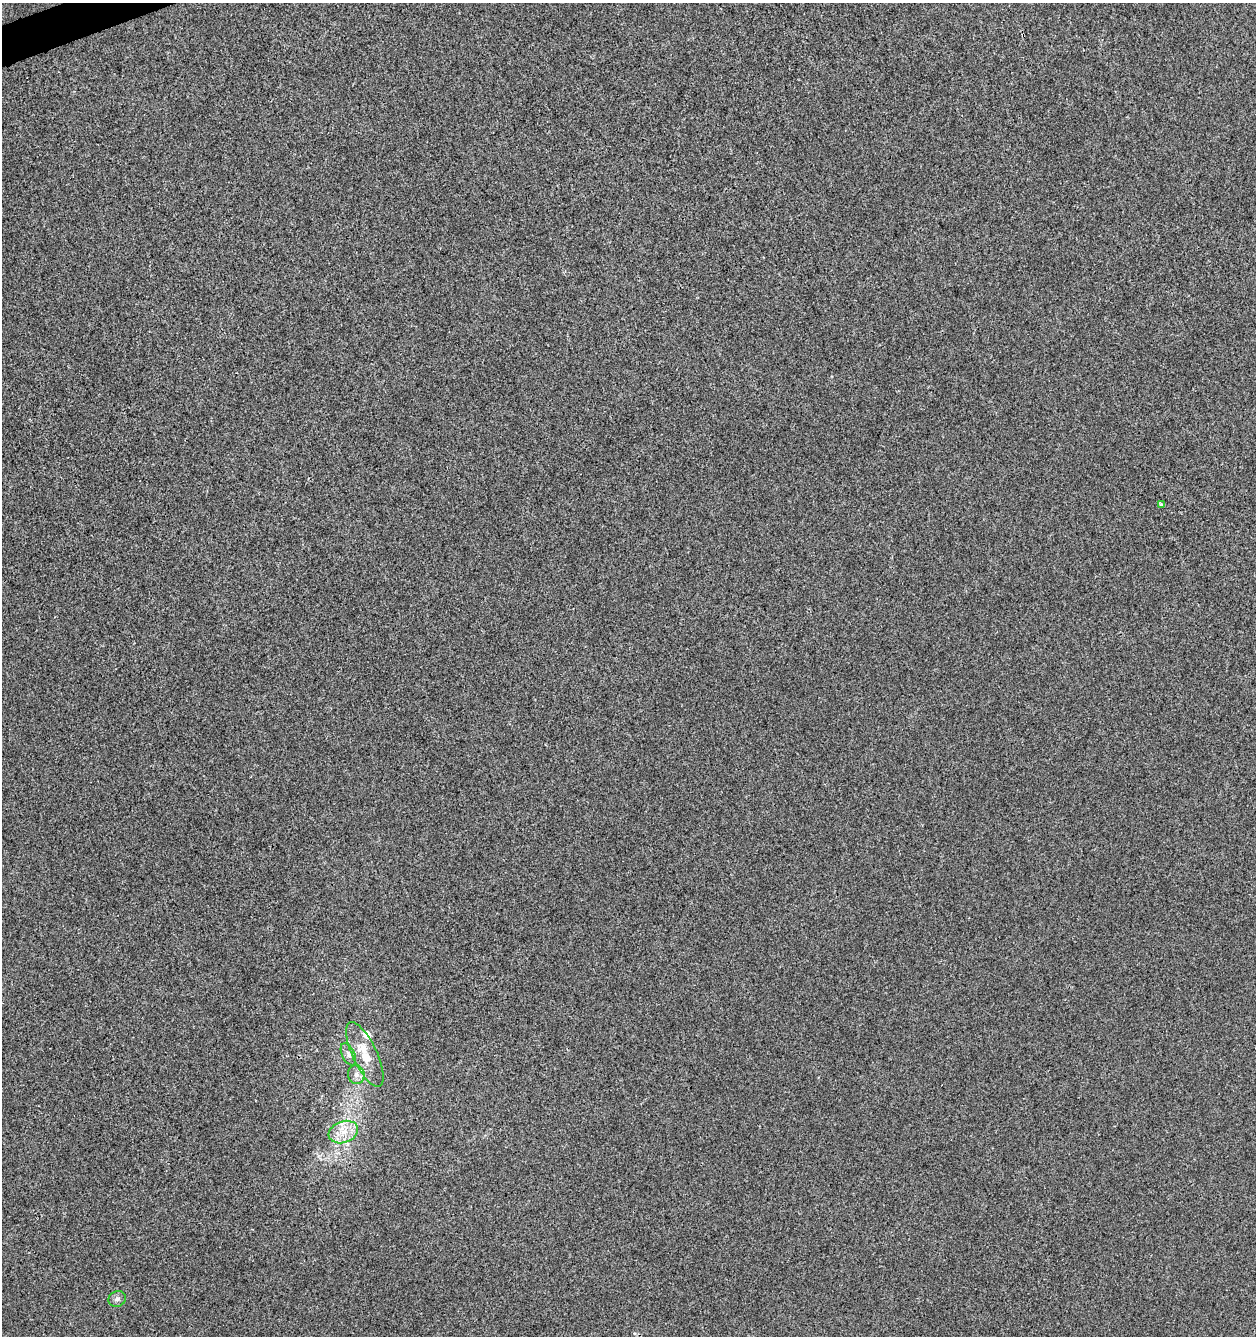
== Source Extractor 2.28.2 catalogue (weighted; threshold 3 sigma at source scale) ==
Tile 11 of 4 x 4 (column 3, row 3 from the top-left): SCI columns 2592-3845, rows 1392-2725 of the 5235 x 5447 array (HDU 1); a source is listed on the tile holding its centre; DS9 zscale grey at full resolution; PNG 1258 x 1338 px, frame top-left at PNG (2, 3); each listed source drawn as its Kron ellipse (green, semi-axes under 4 px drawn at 4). Shown black and unused: <1% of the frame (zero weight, under 3 of 4 exposures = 5% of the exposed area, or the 3 px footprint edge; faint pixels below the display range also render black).
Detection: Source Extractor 2.28.2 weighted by HDU 2 'WHT'; one run over the whole footprint, this tile lists its part. Background 3.05e-05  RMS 0.0039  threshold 0.0176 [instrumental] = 3 sigma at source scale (4.5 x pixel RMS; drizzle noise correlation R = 1.50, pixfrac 1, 0.0396/0.0396 arcsec/px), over >= 5 px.
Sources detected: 7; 1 inside a brighter listed object's ellipse — not listed separately; the other 6 listed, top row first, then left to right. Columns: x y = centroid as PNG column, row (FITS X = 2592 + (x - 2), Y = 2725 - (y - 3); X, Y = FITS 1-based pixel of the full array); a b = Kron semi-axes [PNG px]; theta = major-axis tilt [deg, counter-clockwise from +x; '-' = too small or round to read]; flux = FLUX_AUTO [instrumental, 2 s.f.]
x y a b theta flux
1161 504 4 3 - 0.64
348 1054 12 6 -65 1.6
365 1054 35 12 -65 10
356 1075 9 8 - 2.1
343 1132 15 10 20 6
117 1299 9 7 26 1.4